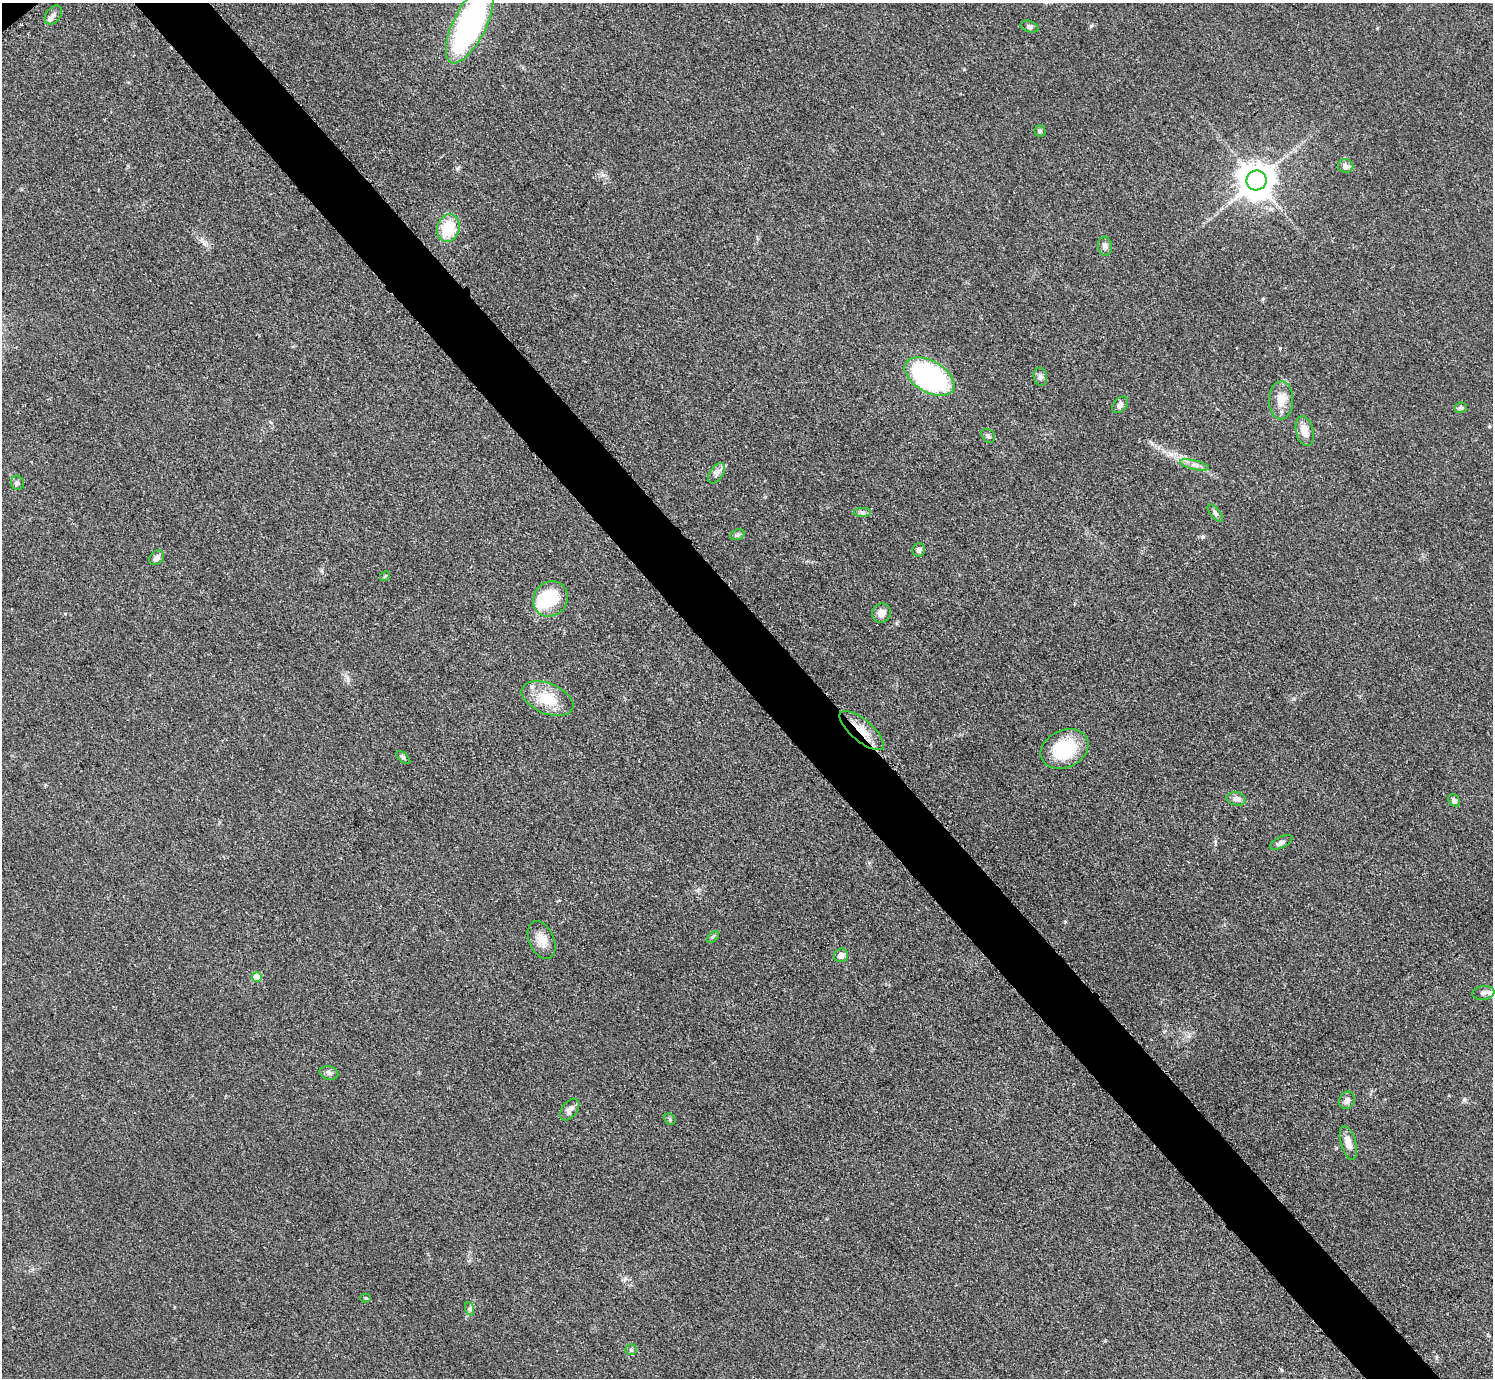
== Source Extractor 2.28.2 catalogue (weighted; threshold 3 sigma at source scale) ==
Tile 6 of 4 x 4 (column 2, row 2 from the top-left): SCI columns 1499-2989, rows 3063-4438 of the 5984 x 5981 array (HDU 1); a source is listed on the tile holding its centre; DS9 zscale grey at full resolution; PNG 1495 x 1380 px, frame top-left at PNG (2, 3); each listed source drawn as its Kron ellipse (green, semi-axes under 4 px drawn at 4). Shown black and unused: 5% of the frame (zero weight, under 3 of 5 exposures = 1% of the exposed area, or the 3 px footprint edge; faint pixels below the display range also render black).
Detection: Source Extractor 2.28.2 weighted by HDU 2 'WHT'; one run over the whole footprint, this tile lists its part. Background 0.0959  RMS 0.0067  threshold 0.0301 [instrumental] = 3 sigma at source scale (4.5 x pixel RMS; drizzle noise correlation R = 1.50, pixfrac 1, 0.05/0.05 arcsec/px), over >= 5 px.
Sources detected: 48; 1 inside a brighter object's white glare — neither listed nor drawn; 1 inside a brighter listed object's ellipse — not listed separately; the other 46 listed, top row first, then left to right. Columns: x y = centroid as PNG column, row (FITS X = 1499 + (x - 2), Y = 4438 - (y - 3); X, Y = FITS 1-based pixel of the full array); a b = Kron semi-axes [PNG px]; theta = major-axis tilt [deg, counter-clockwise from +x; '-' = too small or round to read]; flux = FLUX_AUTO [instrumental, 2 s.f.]
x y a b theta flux
53 15 10 7 51 3.1
470 25 42 16 64 170
1030 27 9 5 -17 1.7
1040 131 5 5 - 1.2
1345 166 8 7 - 2.8
1257 180 10 10 - 1500
448 228 14 11 74 23
1105 246 9 7 -85 3
930 377 27 15 -29 150
1040 377 9 6 -77 2.3
1281 400 19 12 89 9.4
1120 405 9 6 49 3
1461 408 6 5 - 1.6
1305 431 15 8 -77 7.8
988 436 8 6 -47 1.6
1194 465 15 4 -13 3.2
717 473 11 6 56 2.9
17 483 7 6 - 1.8
862 512 9 4 0 1.5
1215 513 10 4 -51 1.6
737 535 7 5 21 1.5
919 550 7 6 - 2
157 558 8 6 45 3.3
385 576 5 4 - 0.82
550 599 18 16 51 30
881 613 10 9 - 4.7
547 698 27 15 -22 20
862 730 27 10 -40 13
1065 749 25 18 26 37
403 757 8 4 -42 1.3
1236 799 10 6 -11 3
1454 800 7 5 -53 2.1
1281 842 12 5 26 2.3
713 937 7 4 46 1.2
542 940 20 12 -67 8.5
841 955 7 6 - 4.1
257 977 5 5 - 13
1483 993 11 7 8 2.7
329 1073 9 6 -14 2.2
1347 1100 9 7 65 3.4
570 1109 12 7 53 3.2
670 1119 6 5 - 0.97
1348 1143 17 7 -74 5.8
365 1298 5 4 - 0.81
470 1309 7 4 -72 1.3
631 1350 6 5 - 1.2
Overlapping masked pixels (flux is a lower limit): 1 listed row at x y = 862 730
Isophote crosses this tile's border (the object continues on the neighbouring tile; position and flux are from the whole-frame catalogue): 1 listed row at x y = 470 25
Unlisted compact peaks at least as high as the median listed source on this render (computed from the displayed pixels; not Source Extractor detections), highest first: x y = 1280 348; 1152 444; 1091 26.